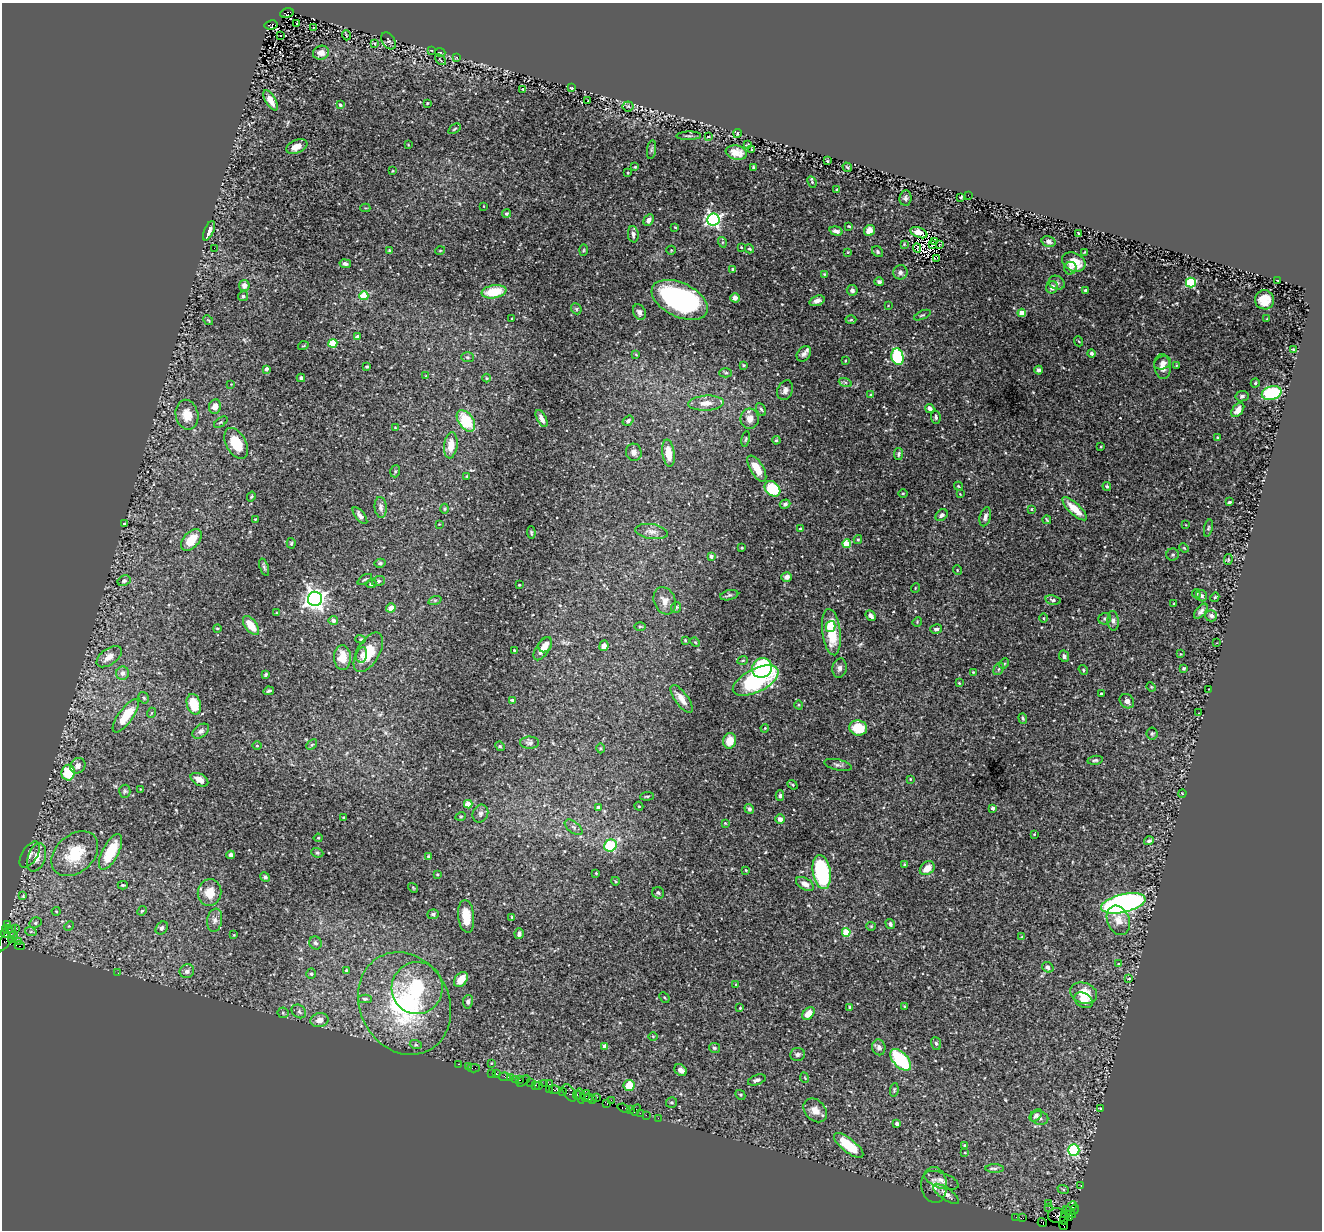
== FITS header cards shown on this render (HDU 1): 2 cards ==
NAXIS1  =                 1320
NAXIS2  =                 1228

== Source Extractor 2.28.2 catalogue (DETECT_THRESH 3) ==
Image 1320 x 1228 px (HDU 1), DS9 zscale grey, 1 PNG px = 1 image px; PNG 1324 x 1232 px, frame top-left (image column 1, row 1228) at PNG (2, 3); each listed source drawn as its Kron ellipse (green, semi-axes under 4 px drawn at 4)
Background 2.07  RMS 0.044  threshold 0.131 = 3 sigma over >= 5 px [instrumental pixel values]
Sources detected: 453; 2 with non-positive FLUX_AUTO (blend fragments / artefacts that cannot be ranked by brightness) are neither listed nor drawn; the other 451 listed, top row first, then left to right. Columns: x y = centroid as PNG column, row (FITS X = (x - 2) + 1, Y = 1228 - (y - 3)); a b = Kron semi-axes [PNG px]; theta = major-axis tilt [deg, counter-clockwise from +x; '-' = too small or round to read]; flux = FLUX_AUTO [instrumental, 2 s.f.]
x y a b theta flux
287 13 7 4 13 1300
297 23 3 2 - 14
271 25 7 4 11 710
313 28 4 2 - 1.9
281 35 3 2 - 6.4
346 35 5 3 - 2.3
389 41 9 6 -57 6.1
374 43 4 2 - 2.8
431 50 3 2 - 1.7
440 52 5 3 - 2.6
321 53 8 7 - 26
456 57 4 3 - 2.5
440 60 6 2 -45 2
571 88 4 2 - 2.4
523 89 3 2 - 3.8
270 100 11 5 -59 27
588 101 2 2 - 1.6
427 103 4 3 - 3.1
340 105 4 3 - 6.2
628 106 5 5 - 5.2
454 129 7 3 35 3.5
737 133 4 3 - 3.3
689 136 12 3 1 5.2
708 137 4 2 - 2.1
408 144 3 2 - 1.9
748 145 3 2 - 2.6
297 146 11 6 22 31
652 150 9 4 81 5.8
752 150 2 2 - 1.9
736 153 11 7 -11 28
827 161 3 2 - 2.1
635 167 3 2 - 2.5
753 167 3 3 - 4.8
847 167 5 2 - 3.3
392 171 3 2 - 2.1
628 173 3 2 - 2.7
812 182 6 3 -64 2.9
836 190 4 2 - 2.5
968 195 3 2 - 10
961 197 3 2 - 2.8
905 198 7 6 - 6.9
484 206 3 2 - 1.9
365 208 5 4 - 3.4
506 214 4 4 - 4.9
713 219 6 6 - 680
649 220 6 4 60 10
849 226 4 3 - 2.9
675 227 3 2 - 2.4
869 230 6 5 - 26
209 231 10 4 66 18
836 231 7 4 -16 10
919 233 9 5 -22 15
1079 233 3 2 - 2.6
633 234 8 5 -85 10
934 241 3 2 - 0.96
722 242 5 3 - 3.6
1048 242 7 5 -15 7.1
904 244 3 3 - 2.4
932 244 3 2 - 2.3
939 245 3 2 - 2.4
741 247 3 3 - 2.4
214 248 2 2 - 8.7
917 248 4 2 - 5.8
749 249 5 3 - 4.4
584 250 6 3 88 3.1
671 250 5 4 - 3.6
390 251 4 4 - 5.2
440 251 5 3 - 2.2
848 252 4 3 - 2.3
878 252 6 5 - 5.2
1085 252 4 2 - 2
937 258 2 2 - 2.8
1074 262 12 9 -27 41
345 264 6 4 -11 9.5
1070 268 6 6 - 8.8
733 269 4 3 - 3.4
900 272 7 7 - 11
824 274 3 3 - 2.6
1278 280 3 2 - 1.9
879 282 5 4 - 6.2
1057 283 8 6 -26 7.8
1191 283 5 5 - 230
244 286 5 5 - 18
1052 287 6 5 - 15
852 290 5 5 - 9
1086 290 4 3 - 3.6
494 292 12 6 9 100
243 296 5 5 - 4.9
364 296 4 4 - 120
735 298 5 4 - 14
680 300 30 17 -26 540
1264 300 9 9 - 41
817 301 8 5 18 14
888 306 3 2 - 1.5
576 309 6 5 - 4.5
639 312 8 6 -65 10
1022 313 4 4 - 79
922 315 9 3 24 3.8
512 318 2 2 - 1.7
1267 319 2 2 - 1.6
208 320 5 4 - 3.7
851 320 5 3 - 3.2
357 336 4 4 - 9
1078 341 5 3 - 2.4
333 343 4 4 - 120
303 346 5 3 - 2.5
1293 350 4 3 - 2.3
1091 353 4 4 - 8.4
804 354 8 6 52 12
636 355 3 2 - 2.1
467 357 6 5 - 5.5
897 357 8 6 -75 230
845 360 3 3 - 2.6
1162 363 8 6 22 13
743 365 3 3 - 2.7
1176 365 4 2 - 2
1162 366 13 8 -80 21
367 367 3 3 - 4
266 369 3 3 - 12
1039 370 4 4 - 7
726 373 6 4 0 4.3
426 376 4 4 - 2.6
301 378 4 3 - 5.8
486 378 4 3 - 2.4
845 382 7 4 -19 5.1
1255 383 4 4 - 4.1
231 384 3 3 - 1.7
785 390 10 7 67 13
1272 393 10 7 13 210
871 395 4 4 - 4.5
1242 396 6 5 - 6.1
706 403 17 7 3 32
215 406 7 6 - 24
930 408 5 4 - 8.6
761 409 7 4 -61 5.6
1238 410 8 5 51 26
187 415 15 11 -78 47
936 417 6 5 - 6.4
542 418 9 4 -62 15
750 419 10 9 - 25
466 421 12 7 -55 120
628 421 6 4 36 7.2
221 422 8 4 35 4.6
395 428 2 2 - 2.2
1217 437 3 2 - 2.1
746 439 8 4 79 4.3
776 440 4 3 - 3.5
236 443 17 10 -61 93
451 445 13 6 83 34
1101 447 3 2 - 2.3
634 452 9 8 - 12
668 453 14 6 -82 48
898 454 6 4 81 5.5
757 469 14 6 -59 52
395 471 6 4 70 4.1
467 476 4 3 - 3.1
958 486 4 4 - 3.1
1107 486 4 3 - 3.8
772 489 9 6 -43 150
903 493 4 3 - 2.9
960 494 3 3 - 2
251 497 5 3 - 3.1
1229 502 3 3 - 3.9
785 504 5 4 - 6.7
381 507 10 6 -85 9.8
444 509 5 3 - 2.9
1031 509 3 3 - 2.6
1074 509 16 5 -43 50
942 515 7 5 43 7.8
360 516 10 4 -51 11
985 517 10 5 75 11
255 519 3 2 - 2.1
1047 520 4 2 - 2.9
124 523 4 2 - 2
439 524 2 2 - 1.6
1186 525 3 2 - 1.7
1208 528 9 4 78 5
800 529 4 3 - 2.9
531 532 6 4 -84 3.8
651 532 16 7 -9 18
191 540 13 7 48 60
858 540 4 4 - 3.3
291 543 5 4 - 3.4
847 544 4 4 - 100
742 548 3 3 - 2.5
1184 548 5 3 - 2.6
1173 555 6 6 - 5.7
711 556 4 4 - 12
1228 560 5 4 - 3.1
380 563 5 4 - 5.3
264 567 9 4 -71 5.4
957 570 5 3 - 2.5
787 577 5 4 - 11
365 579 8 3 29 3.6
124 581 7 5 27 6.3
378 581 6 5 - 5.6
371 584 5 4 - 5.4
519 585 3 2 - 3
915 588 5 3 - 2.3
1196 594 4 4 - 3.1
729 595 9 5 13 6.3
1202 596 6 5 - 5.7
1215 597 5 4 - 3.7
315 599 7 7 - 1700
435 600 7 4 18 4.4
1053 600 8 4 -12 6.1
665 601 14 10 -68 21
1174 604 4 3 - 2.5
676 607 5 5 - 5
391 608 5 4 - 23
1201 611 9 4 50 9.5
277 613 4 2 - 2
871 616 6 4 -49 9.4
1211 616 6 5 - 11
1043 618 5 3 - 3
1105 619 6 5 - 5.3
333 620 5 4 - 14
1113 621 10 5 -85 9.7
917 622 5 4 - 2.5
251 625 11 6 -53 48
640 626 5 3 - 2.9
830 626 5 5 - 18
217 628 4 2 - 2.6
936 629 6 4 13 7
831 632 23 9 -83 100
361 639 5 4 - 3.8
685 640 3 3 - 2.9
695 642 5 4 - 3
1217 643 2 2 - 2
545 645 8 6 56 17
604 646 5 4 - 9.2
543 649 13 6 56 26
514 650 3 3 - 4.1
368 652 22 11 60 71
1180 654 3 3 - 2
362 655 8 5 78 9.2
1064 656 6 5 - 7.6
109 657 14 8 35 29
342 658 12 8 -88 48
743 660 5 3 - 3.4
1004 664 5 4 - 4.3
762 668 10 9 - 200
839 668 10 7 78 11
1184 668 3 3 - 4.7
999 669 7 4 58 5.6
1083 670 5 4 - 4.1
973 672 3 3 - 2.7
123 673 6 6 - 11
265 675 4 3 - 5
756 681 25 11 27 400
959 683 4 3 - 2.8
1151 687 5 4 - 3.1
1209 689 2 2 - 2.1
269 691 5 3 - 4.7
1101 694 3 3 - 5
144 698 6 5 - 4.9
682 699 16 6 -55 26
513 700 4 3 - 11
1127 701 8 6 -43 12
194 704 10 7 -74 70
799 705 5 3 - 2.5
151 713 5 3 - 2.5
1199 713 3 2 - 2
126 716 20 7 54 79
1023 718 5 4 - 4
765 728 4 3 - 2.7
858 728 9 7 -9 80
201 731 9 6 37 10
1152 734 6 5 - 5
730 741 8 6 77 41
530 743 9 6 1 8.4
312 745 6 4 44 4
257 746 4 3 - 2.5
500 746 5 4 - 3.4
600 748 5 3 - 2.8
1095 760 8 4 10 5.6
838 765 14 5 -12 9.1
78 766 8 7 - 16
68 773 8 6 81 93
910 779 3 2 - 2.5
199 780 9 6 -29 19
793 785 5 4 - 3.5
140 789 3 2 - 1.7
125 791 6 5 - 5.3
1182 793 4 2 - 1.8
647 796 7 4 6 4.4
780 796 5 4 - 5.2
468 804 4 4 - 57
639 806 4 4 - 2.9
598 807 4 4 - 7.8
992 808 3 3 - 7.7
749 809 5 4 - 7.3
480 814 9 7 67 9.4
461 816 5 3 - 2.6
344 817 3 2 - 2.7
780 819 5 4 - 15
725 823 3 3 - 2.4
574 827 10 5 -37 8.1
1034 834 4 3 - 2.5
318 838 4 4 - 3
1149 841 5 4 - 6.7
610 846 6 5 - 230
110 852 19 8 62 120
317 853 6 4 -20 4.4
75 854 26 19 41 110
30 855 14 7 57 14
231 855 4 4 - 7.9
37 857 15 8 70 32
428 857 4 3 - 3.8
904 864 3 2 - 2.2
927 868 8 6 38 33
746 870 4 3 - 2.5
822 872 17 9 -80 290
596 873 3 3 - 2.3
437 874 4 2 - 2.2
265 877 5 4 - 6.9
615 881 4 3 - 2.9
805 884 10 5 -31 17
123 885 5 3 - 3.8
413 888 5 3 - 2.8
210 893 13 12 - 44
658 893 6 5 - 5.7
23 896 4 4 - 2.6
1123 903 23 9 13 1000
56 911 4 4 - 2.9
142 911 5 4 - 3.9
433 914 6 5 - 5.4
466 916 16 8 -84 51
512 917 4 3 - 2.8
215 920 11 7 80 14
1118 920 15 11 -68 31
35 923 6 5 - 6.1
7 924 3 3 - 78
890 924 5 4 - 7
69 926 5 4 - 3.3
871 926 4 4 - 3.1
16 928 2 2 - 67
162 928 7 5 50 8.7
7 929 5 4 - 270
31 932 6 4 -19 4.1
846 932 4 4 - 90
5 934 4 4 - 480
519 934 5 4 - 8.9
14 935 4 3 - 180
234 935 3 2 - 1.7
1022 937 4 4 - 3.2
7 938 15 5 59 1000
11 940 3 3 - 690
18 941 4 3 - 36
316 943 6 6 - 7.3
20 946 5 3 - 570
1118 963 3 2 - 1.9
1048 967 6 5 - 7.3
187 971 7 6 - 12
347 971 4 3 - 5.2
118 973 2 2 - 1.4
311 974 5 4 - 5.5
461 979 8 5 49 39
1129 979 3 2 - 2.1
736 985 3 3 - 3
417 988 26 25 - 180
1084 993 14 10 -19 66
664 997 5 3 - 3.5
365 999 7 4 0 5.1
1084 1000 10 7 -29 28
468 1002 7 4 81 7.4
404 1004 53 44 -62 480
904 1006 3 3 - 2.6
850 1007 3 3 - 6
740 1008 3 3 - 2.9
299 1011 8 6 -38 8.2
283 1013 5 5 - 4.9
808 1013 7 5 47 32
320 1020 9 7 12 20
653 1036 5 3 - 2.7
936 1043 6 5 - 5.6
416 1045 6 4 -18 4
604 1046 4 4 - 17
879 1047 8 6 -77 9.8
714 1048 5 5 - 5.9
797 1054 7 6 - 7.8
901 1060 13 7 -48 210
491 1063 3 3 - 2.3
458 1064 2 2 - 31
468 1067 2 2 - 16
474 1068 6 2 0 51
681 1070 7 5 -42 16
491 1073 3 2 - 52
496 1074 3 3 - 180
505 1077 6 3 -8 130
511 1077 3 3 - 140
805 1078 5 3 - 2.4
515 1079 3 2 - 110
520 1080 3 2 - 120
757 1080 9 5 19 8.2
523 1081 7 2 34 230
531 1083 2 2 - 61
545 1084 2 2 - 120
549 1084 2 2 - 58
536 1085 3 2 - 120
629 1085 5 5 - 54
539 1086 3 3 - 66
549 1089 2 2 - 49
555 1090 6 3 -10 350
894 1090 7 4 81 3.6
563 1092 2 2 - 22
569 1093 9 5 -59 590
577 1095 5 3 - 250
740 1095 5 3 - 3
580 1096 8 3 -79 330
586 1096 6 3 74 240
597 1097 3 2 - 96
589 1098 4 3 - 210
593 1099 4 2 - 140
611 1100 2 2 - 55
607 1103 4 3 - 130
671 1103 5 5 - 4.5
624 1108 6 3 -20 220
1100 1108 3 2 - 2.8
630 1110 4 2 - 180
636 1110 6 2 56 290
815 1110 13 10 -46 28
640 1113 2 2 - 46
646 1115 2 2 - 70
1036 1115 7 5 45 7
658 1118 2 2 - 40
1040 1118 9 6 -13 10
897 1124 4 3 - 9.6
849 1145 18 7 -39 95
965 1146 3 3 - 5.5
1074 1150 6 5 - 260
965 1153 3 2 - 2.2
995 1169 9 4 0 7.2
941 1180 18 8 -19 17
934 1185 18 13 -86 28
1081 1186 3 2 - 94
1063 1189 6 4 -20 3.6
946 1194 15 6 -35 16
1049 1204 3 2 - 51
1072 1206 6 3 45 150
1049 1207 2 2 - 75
1074 1210 5 3 - 310
1070 1212 7 2 -45 390
1064 1214 3 3 - 250
1057 1216 9 7 -5 1200
1016 1217 2 2 - 33
1069 1217 3 3 - 120
1023 1218 4 2 - 120
1064 1218 7 4 77 630
1042 1223 5 3 - 86
1064 1226 5 3 - 1000
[2 non-positive-flux detections neither listed nor drawn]